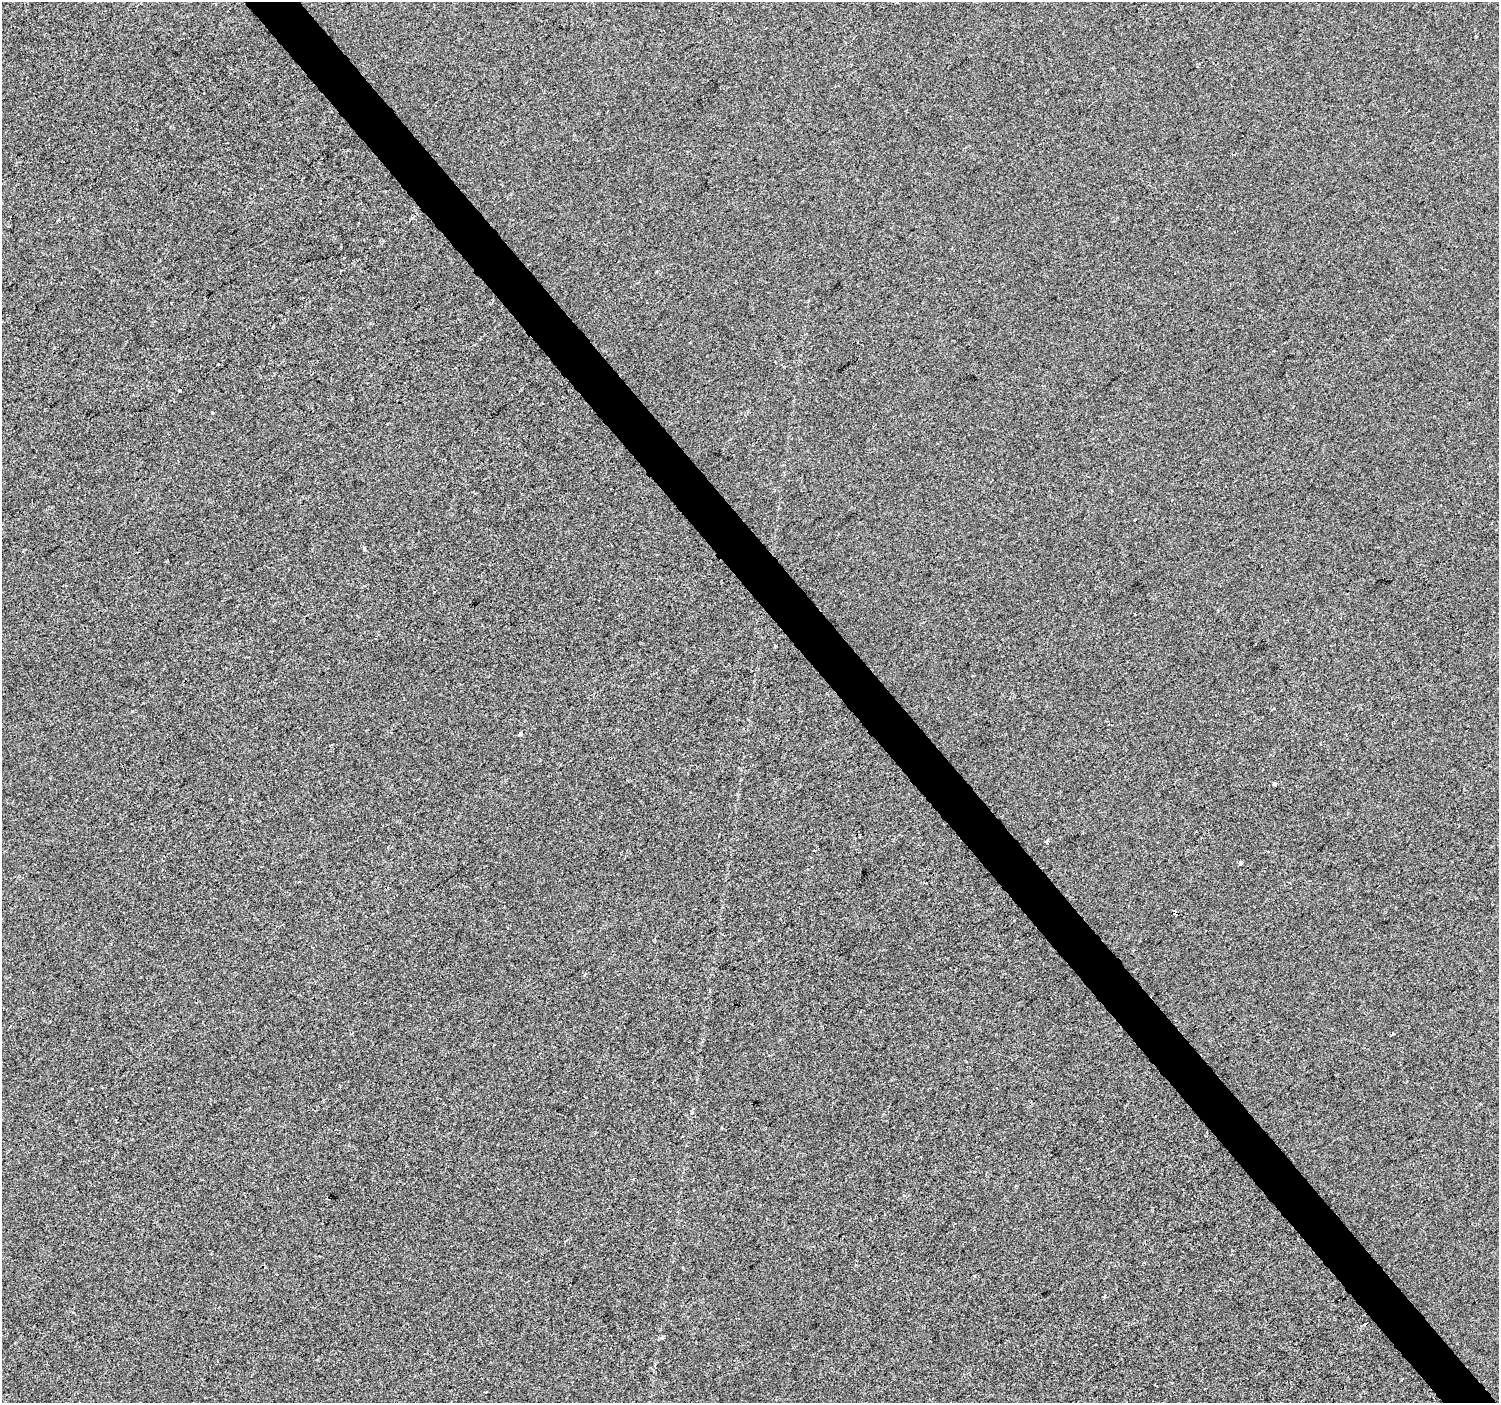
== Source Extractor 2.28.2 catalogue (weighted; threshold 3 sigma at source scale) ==
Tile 6 of 4 x 4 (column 2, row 2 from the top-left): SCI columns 1501-2997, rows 3003-4403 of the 5992 x 5941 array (HDU 1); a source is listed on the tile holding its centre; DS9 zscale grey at full resolution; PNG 1501 x 1405 px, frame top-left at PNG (2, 2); no overlay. Shown black and unused: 4% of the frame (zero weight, under 2 of 3 exposures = <1% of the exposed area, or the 3 px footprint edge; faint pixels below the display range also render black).
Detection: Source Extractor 2.28.2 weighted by HDU 2 'WHT'; one run over the whole footprint, this tile lists its part. Background 3.85e-05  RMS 0.0045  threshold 0.0203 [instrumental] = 3 sigma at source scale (4.5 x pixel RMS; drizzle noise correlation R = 1.50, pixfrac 1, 0.0396/0.0396 arcsec/px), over >= 5 px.
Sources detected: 14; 2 cosmic-ray / hot-pixel residue — not listed; the other 12 listed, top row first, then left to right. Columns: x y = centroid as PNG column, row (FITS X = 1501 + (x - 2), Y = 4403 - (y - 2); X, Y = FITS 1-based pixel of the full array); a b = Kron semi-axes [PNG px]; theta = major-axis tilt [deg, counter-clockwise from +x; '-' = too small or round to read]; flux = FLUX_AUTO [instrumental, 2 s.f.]
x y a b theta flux
1476 36 3 3 - 0.46
412 218 5 3 - 0.53
218 364 3 3 - 0.81
180 390 4 3 - 4.4
211 412 3 2 - 0.56
775 646 3 2 - 0.58
520 734 3 3 - 2.4
1274 784 4 3 - 1.9
1047 842 4 4 - 0.98
1240 864 3 3 - 1.8
1175 911 5 3 - 5.7
722 1128 3 3 - 0.48
Overlapping masked pixels (flux is a lower limit): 1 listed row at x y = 1175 911
Unlisted compact peaks at least as high as the median listed source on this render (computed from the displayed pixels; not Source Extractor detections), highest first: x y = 132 711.